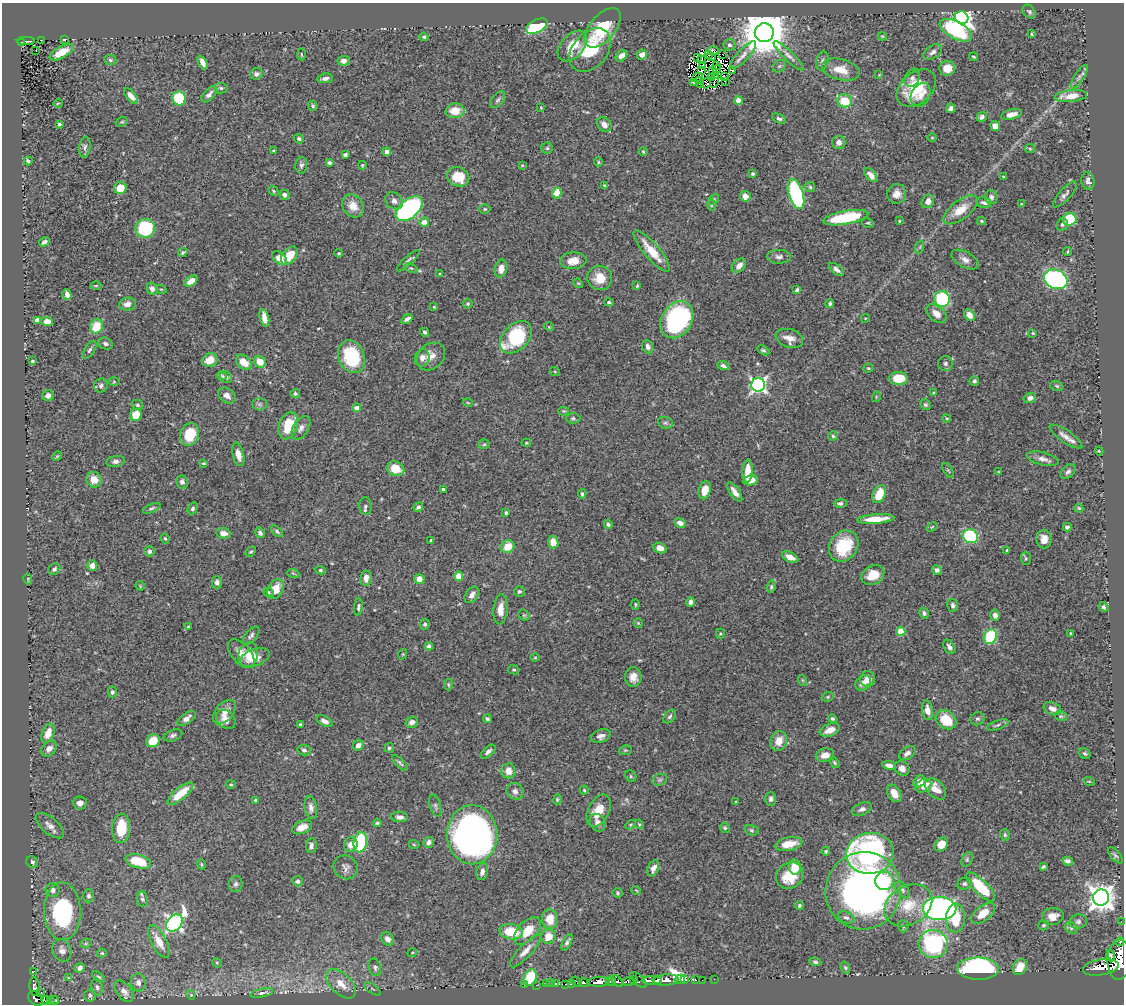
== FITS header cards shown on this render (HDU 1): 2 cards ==
NAXIS1  =                 1122
NAXIS2  =                 1002

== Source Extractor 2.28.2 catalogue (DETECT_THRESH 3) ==
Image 1122 x 1002 px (HDU 1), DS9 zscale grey, 1 PNG px = 1 image px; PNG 1126 x 1006 px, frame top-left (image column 1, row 1002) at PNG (2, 3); each listed source drawn as its Kron ellipse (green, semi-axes under 4 px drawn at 4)
Background 0.924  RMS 0.026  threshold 0.0785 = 3 sigma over >= 5 px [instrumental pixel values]
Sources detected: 510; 6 with non-positive FLUX_AUTO (blend fragments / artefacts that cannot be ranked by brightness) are neither listed nor drawn; of the other 504, the 500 brightest by FLUX_AUTO listed and drawn (4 fainter detections omitted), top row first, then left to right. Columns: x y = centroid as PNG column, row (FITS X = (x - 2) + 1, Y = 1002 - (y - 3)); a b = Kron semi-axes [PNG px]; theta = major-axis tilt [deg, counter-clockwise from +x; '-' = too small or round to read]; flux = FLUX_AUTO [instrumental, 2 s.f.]
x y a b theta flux
1029 12 8 5 -48 3.7
962 18 7 6 - 910
537 26 11 6 25 140
603 28 23 12 50 78
956 30 17 8 -28 200
764 33 9 9 - 8300
1031 34 4 2 - 2
882 36 4 3 - 1.7
424 37 4 4 - 2.9
41 40 2 2 - 1.4
64 40 4 2 - 1.6
26 41 9 2 0 36
22 42 4 3 - 19
729 45 6 6 - 5.3
572 46 18 11 47 42
36 50 2 2 - 1.2
590 50 25 17 50 84
713 51 5 3 - 7.9
62 52 13 5 29 30
933 52 10 6 34 6.9
301 54 6 3 -87 1.7
642 55 5 5 - 9.3
709 55 2 2 - 1.9
723 55 2 2 - 5.4
743 55 17 6 46 11
621 56 6 5 - 11
789 56 20 5 -44 8.8
711 57 5 2 - 1.8
973 57 4 3 - 1.8
697 58 3 2 - 2.2
702 59 2 2 - 1
110 60 6 5 - 3.2
344 61 6 5 - 8.1
822 61 9 6 77 4.8
202 62 7 4 -63 12
703 66 4 2 - 2
716 66 3 2 - 1.5
779 66 7 5 44 3.3
947 68 8 7 - 27
717 69 4 2 - 2.2
713 70 3 2 - 4.1
732 70 3 2 - 1
841 70 19 10 -14 29
701 71 3 2 - 2.6
256 74 6 5 - 5.6
716 75 2 2 - 2.3
879 75 3 3 - 1.2
1079 76 14 5 57 7.5
697 77 6 3 27 1.1
711 77 3 2 - 1.9
725 77 3 3 - 3.7
325 78 8 5 7 6.2
912 78 9 7 59 6.5
700 80 3 2 - 1.6
714 81 7 2 75 1.5
725 81 3 2 - 4.7
693 83 2 2 - 2.1
706 83 6 3 59 2.5
700 84 3 2 - 2.3
221 88 6 5 - 3.4
916 88 22 15 41 73
209 94 9 5 48 6.9
921 95 12 9 63 12
131 96 9 4 -49 10
1071 96 16 6 5 26
179 98 7 6 - 74
498 100 9 5 52 4.9
738 100 4 4 - 12
845 101 7 6 - 43
58 103 5 3 - 1.4
313 106 5 4 - 3.3
541 108 4 4 - 1.7
951 108 5 4 - 5.2
455 111 9 7 3 32
1012 114 11 5 13 11
982 117 5 4 - 5.2
779 119 7 4 -25 3.9
122 122 6 4 19 2.5
59 124 3 3 - 2.9
604 124 8 6 -46 12
995 126 5 4 - 17
932 138 5 3 - 1.6
299 139 5 5 - 3.4
839 142 7 6 - 8.5
85 147 10 5 84 5.1
547 148 5 5 - 2.9
1030 149 5 4 - 2
273 151 3 3 - 1.8
387 152 4 4 - 11
643 152 4 3 - 2
345 155 4 3 - 4.3
28 161 4 3 - 2.8
598 162 4 4 - 2.1
329 163 4 3 - 3.9
301 165 8 6 86 4.5
362 165 4 3 - 1.9
522 165 3 2 - 1.4
753 174 3 3 - 2.4
871 175 8 4 -47 11
1003 176 3 2 - 1.1
458 177 11 9 -24 40
1088 181 9 6 -77 6.4
604 185 3 3 - 1.7
810 187 5 5 - 2.8
120 188 6 6 - 27
273 191 5 4 - 2.2
557 193 5 4 - 41
796 194 16 7 -73 240
897 194 10 9 - 13
1065 194 16 5 48 6.9
284 195 5 4 - 6
745 196 5 5 - 13
991 197 7 6 - 5.5
714 199 6 4 47 2.5
394 201 9 7 -43 8.6
928 201 7 6 - 11
984 203 7 5 -14 5.4
1021 204 4 4 - 1.7
711 205 6 4 89 2.3
353 206 12 10 -52 21
409 209 16 9 41 370
485 209 5 4 - 2.4
960 210 20 9 37 29
846 218 23 6 10 100
1070 219 7 6 - 65
899 221 3 2 - 1.7
981 221 4 3 - 2.2
424 222 5 4 - 15
868 223 6 4 -9 2.3
1062 224 6 5 - 3.2
145 228 10 9 - 120
44 242 5 4 - 5.4
920 247 7 4 71 2.6
652 251 26 7 -49 37
183 252 5 3 - 2.6
1067 252 4 2 - 1.7
339 253 4 3 - 2
289 256 10 7 51 36
779 257 12 7 -2 6.9
279 258 8 5 -39 21
965 260 15 8 -29 10
408 261 15 4 42 5.4
573 261 13 8 4 20
739 266 8 6 45 11
411 268 7 4 -23 3
501 269 9 6 78 14
836 269 9 4 -39 7.2
440 274 3 2 - 1.3
600 278 12 12 - 31
1056 279 12 9 -24 380
191 281 7 4 33 12
578 283 5 4 - 1.8
96 286 5 3 - 1.8
637 286 4 3 - 1.8
152 289 6 5 - 8.2
161 289 5 3 - 1.5
797 290 4 3 - 4.8
67 294 5 4 - 7.9
942 299 8 7 - 150
609 302 5 3 - 2.7
830 303 4 4 - 3.4
127 304 8 6 11 10
468 304 5 5 - 2.6
434 307 4 4 - 1.8
936 314 11 7 -40 17
969 315 6 5 - 18
264 318 9 4 -76 16
865 318 4 3 - 1.4
407 319 6 3 33 6
37 320 4 4 - 14
677 320 19 15 58 290
47 321 6 4 -4 12
96 326 7 6 - 41
549 327 5 3 - 1.5
425 332 4 4 - 3.4
1033 333 4 3 - 1.9
516 337 19 12 46 130
789 338 14 9 -18 16
105 344 7 5 -23 5.1
648 347 7 5 -68 6.2
89 350 10 5 53 4.5
763 350 6 4 -30 3.4
431 356 15 12 42 18
351 357 17 13 -70 120
422 358 9 7 75 11
210 360 8 6 24 24
32 361 3 3 - 2
244 362 9 6 -41 26
260 362 6 5 - 27
945 363 7 7 - 5.5
723 366 6 4 -21 4.8
868 368 5 4 - 1.9
555 372 5 3 - 1.7
222 376 5 4 - 3.3
226 377 6 5 - 3.9
899 379 9 6 2 36
974 381 5 5 - 4
114 382 6 4 1 2
101 385 7 6 - 4.7
758 385 7 7 - 500
1057 386 6 5 - 2.8
295 393 4 4 - 3.6
933 393 4 2 - 2
48 395 6 5 - 6.6
227 396 9 7 -38 10
876 397 5 3 - 1.8
1030 398 6 5 - 8.9
468 403 5 3 - 1.4
259 404 7 6 - 4.8
137 405 6 5 - 3.2
925 405 6 5 - 3.5
357 408 4 4 - 14
564 411 5 4 - 2.1
136 415 6 5 - 33
573 418 7 5 -2 3.2
947 418 4 4 - 1.7
665 423 8 5 -19 4.2
288 426 14 9 71 55
301 428 13 7 59 9
190 434 11 9 72 56
833 436 5 5 - 3
1066 437 19 6 -34 13
526 443 4 3 - 1.6
484 444 5 5 - 2.4
1099 451 4 3 - 1.6
238 454 12 5 -77 15
57 456 5 4 - 1.9
1043 459 16 6 -14 10
116 461 9 5 10 6.1
204 463 4 3 - 2.3
395 469 9 7 -25 32
948 470 8 3 -56 2.2
748 471 11 5 85 24
999 472 3 3 - 1.5
1068 472 9 6 44 5.5
94 480 8 7 - 19
751 480 7 5 11 14
182 482 6 6 - 6
443 490 4 3 - 4
705 490 9 6 76 20
735 492 11 4 -55 11
582 494 5 4 - 3.3
879 494 9 6 65 35
840 503 6 4 0 3.8
365 506 8 6 -85 4.4
418 507 5 4 - 5
152 508 9 4 22 3.6
193 508 6 4 59 3.6
1079 508 5 3 - 2.1
506 513 4 3 - 2.7
876 519 18 4 4 28
680 523 6 4 -27 8.9
608 524 5 4 - 3.5
932 527 6 3 36 1.7
1067 527 4 4 - 4.4
277 531 7 4 -44 3.6
223 533 7 5 -11 9.8
260 533 5 4 - 4.9
970 536 8 6 -23 140
165 539 5 3 - 2.4
1044 539 9 7 -87 15
431 540 3 3 - 2.7
553 542 6 5 - 19
844 546 16 13 54 78
508 547 7 6 - 30
660 548 7 5 -21 13
1007 550 3 3 - 1.9
149 551 5 5 - 5.5
251 552 6 4 45 2.8
790 557 9 4 -26 14
1026 558 6 5 - 2.7
92 566 5 5 - 11
54 569 6 5 - 4.5
320 570 5 4 - 2.6
937 570 5 4 - 7
293 573 6 4 -19 2.4
873 575 12 9 28 26
459 576 4 4 - 43
366 578 7 5 82 11
28 579 5 2 - 1.3
419 579 5 5 - 16
217 582 6 5 - 7.7
140 586 5 3 - 1.5
771 587 6 4 80 3
276 589 10 7 59 28
519 591 5 5 - 3.9
268 592 5 4 - 2.5
472 595 9 6 56 9.8
691 602 5 4 - 8.6
635 604 5 3 - 1.9
953 605 6 5 - 5.1
358 607 9 4 84 4
1103 607 5 4 - 5.5
500 609 15 7 85 18
924 613 6 4 -60 4.1
524 615 6 5 - 2.6
995 615 5 5 - 7.1
638 623 5 4 - 1.9
425 624 5 5 - 3.5
188 627 3 2 - 1.5
901 631 4 4 - 50
1070 633 3 2 - 1.2
720 634 5 4 - 2.2
251 635 11 5 48 5.3
990 637 8 6 62 100
429 646 4 4 - 3.6
949 647 8 5 -57 6.8
241 654 17 9 -50 17
403 654 5 3 - 1.7
248 655 12 9 71 20
535 657 5 3 - 1.7
255 658 15 8 21 22
514 670 6 4 -10 2.6
633 677 10 8 90 15
868 679 8 7 - 15
802 680 5 3 - 1.7
863 683 8 6 44 10
448 685 6 4 -87 2.5
112 692 5 4 - 4
828 697 6 4 21 2.2
1052 709 9 6 -20 12
927 710 10 5 -80 14
224 712 14 8 49 15
670 716 8 5 51 4.2
1061 716 6 4 -19 2.4
186 718 10 5 35 8.8
226 719 11 8 -46 16
487 719 4 4 - 3.1
833 719 5 4 - 3
977 719 7 6 - 4.1
946 720 11 8 -36 50
325 721 8 5 -27 7.6
412 722 6 5 - 7.1
300 725 3 3 - 2.7
997 725 12 4 19 4.3
830 730 10 6 21 17
48 733 10 6 68 22
173 735 9 5 19 4.8
601 736 10 6 19 9.1
153 741 7 6 - 36
779 741 10 8 72 20
358 745 6 5 - 8.8
389 748 5 4 - 3
49 749 9 6 45 10
304 750 6 5 - 4.2
625 750 6 4 7 2.4
488 752 9 4 39 5.9
907 753 9 5 35 7.2
1085 754 6 5 - 3.8
825 755 9 6 12 15
400 763 10 3 -44 3.8
834 763 6 4 -52 2.7
889 765 7 4 -9 9.1
902 768 8 7 - 9.3
508 771 7 7 - 17
631 776 6 5 - 2.6
660 780 7 5 20 3.9
1089 781 5 3 - 1.6
920 782 7 5 42 15
231 784 5 4 - 2.5
923 786 8 6 28 28
936 789 12 8 -46 19
584 790 4 4 - 2.3
515 791 9 8 - 8
894 793 9 6 -60 18
180 794 16 6 40 45
557 799 5 4 - 2.2
771 799 7 5 88 5.1
255 800 3 3 - 2.6
736 802 4 2 - 1.4
80 803 7 6 - 9.7
435 806 11 5 -73 4.1
311 808 11 6 -80 8.5
862 809 10 6 22 7.3
599 811 17 10 63 27
400 817 8 5 -3 7.1
377 823 4 3 - 3.1
598 823 9 7 -57 9.2
639 824 5 3 - 1.9
630 825 5 3 - 1.8
50 826 17 8 -40 13
302 827 10 6 21 15
121 828 15 9 86 54
725 828 5 4 - 2.8
751 830 7 5 -16 3.2
472 835 29 25 89 920
1005 835 5 5 - 3.2
360 842 10 6 81 120
429 842 5 5 - 7
789 844 14 6 11 33
941 844 7 6 - 21
351 845 7 6 - 14
414 845 5 3 - 1.6
311 846 7 5 84 5.2
826 851 4 4 - 2.4
870 853 24 20 8 380
1115 855 10 4 -50 3.4
967 860 8 5 64 3.1
138 861 13 6 -15 61
1068 861 5 4 - 6.8
32 862 6 5 - 4.7
201 864 5 3 - 1.6
346 867 13 11 -42 9.2
795 867 8 6 -82 32
1043 867 4 3 - 2.9
653 868 8 5 67 10
482 872 9 5 77 8.7
790 876 14 12 37 46
298 881 5 5 - 4.3
885 881 9 9 - 55
235 884 8 7 - 4.9
964 884 7 6 - 4.1
981 887 19 7 -45 75
53 890 7 7 - 8
636 890 5 3 - 1.3
902 890 10 5 -53 5.1
863 891 39 37 68 740
618 893 5 5 - 2.9
89 896 6 5 - 4
1101 897 8 8 - 1900
142 899 8 5 -80 5
908 905 25 19 31 57
799 906 4 4 - 3
939 909 17 11 -1 720
62 911 29 18 -88 180
983 913 14 7 38 29
1053 916 11 8 8 17
846 917 8 5 -22 4.8
955 918 14 9 88 50
550 919 10 8 -85 32
1121 921 2 2 - 5.6
1078 922 9 7 13 5.4
174 923 9 7 50 570
1044 925 5 5 - 2.9
903 926 6 5 - 3.2
1071 928 7 5 -21 4
527 931 17 9 46 36
511 932 12 7 -11 51
548 936 7 7 - 25
387 939 7 5 -50 9.6
159 942 18 7 -61 23
567 942 9 4 64 4.3
1120 942 4 3 - 61
86 943 6 4 19 2.1
933 944 14 14 - 250
62 950 11 9 -64 11
525 951 21 6 47 16
102 953 5 4 - 2.7
412 953 5 3 - 1.5
1111 956 6 4 -74 240
1119 960 20 11 88 3200
815 962 6 4 -8 3
217 963 5 4 - 1.8
375 967 9 6 -74 5.7
1020 967 8 6 57 29
1101 967 18 8 9 1900
80 968 5 4 - 6.8
845 968 6 4 -67 2.8
978 969 21 11 -1 340
34 971 2 2 - 1.1
98 977 7 4 -37 3
68 978 3 2 - 1.1
530 978 9 6 69 91
658 979 3 3 - 200
680 979 5 4 - 140
685 979 4 3 - 65
714 979 2 2 - 5
633 980 3 2 - 45
639 980 10 5 -44 63
652 980 10 4 -3 1100
666 980 13 5 4 1200
695 980 3 3 - 28
702 980 2 2 - 6.8
611 981 5 3 - 110
617 981 7 4 -44 220
629 981 6 4 7 410
138 982 9 7 -84 9.2
551 982 3 2 - 9.8
577 982 6 3 -43 320
598 982 11 4 3 1300
584 983 5 3 - 120
341 984 18 10 -43 26
546 984 3 3 - 25
555 984 3 3 - 300
566 984 2 2 - 21
572 984 4 3 - 120
524 985 3 2 - 9.8
536 985 2 2 - 9.1
35 987 9 5 -82 92
97 987 9 5 -81 4.6
372 989 10 2 -36 2.5
124 991 12 7 -54 11
41 992 3 2 - 22
262 993 11 4 12 5.8
90 995 6 5 - 4.1
191 995 5 3 - 1.6
35 998 8 6 -46 370
46 1000 4 3 - 81
55 1000 4 3 - 26
50 1001 4 3 - 72
At the frame edge (FLAGS 8, measured only in part): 1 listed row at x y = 1119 960
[4 fainter detections neither listed nor drawn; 6 non-positive-flux detections neither listed nor drawn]